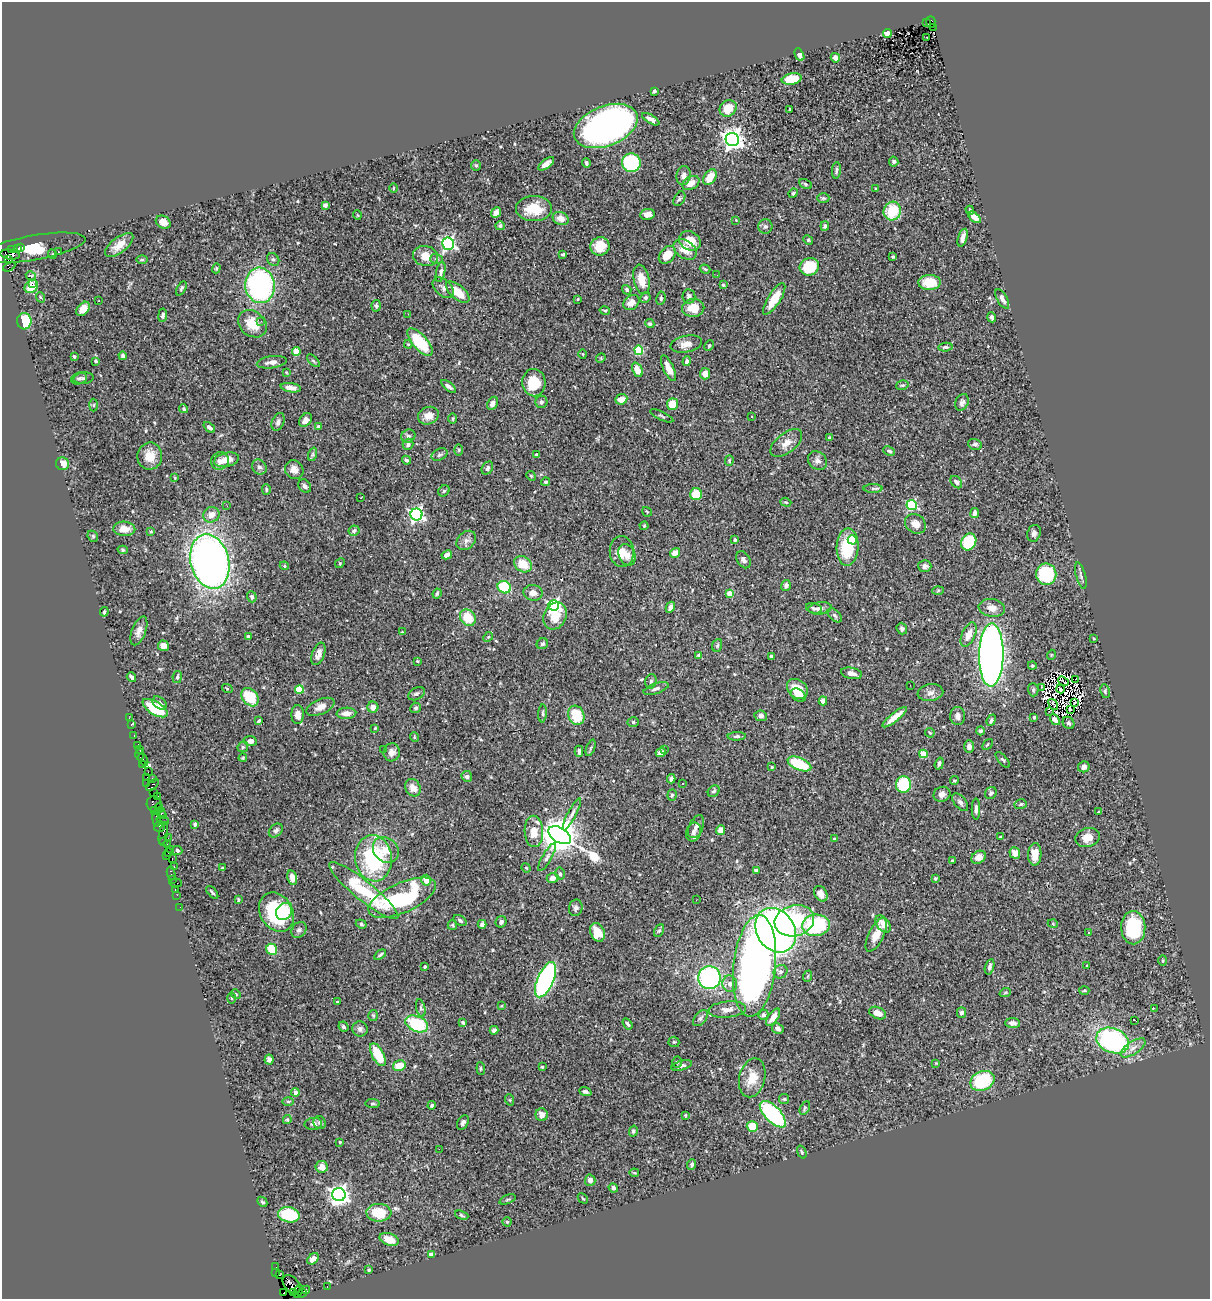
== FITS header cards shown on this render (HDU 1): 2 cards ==
NAXIS1  =                 1208
NAXIS2  =                 1297

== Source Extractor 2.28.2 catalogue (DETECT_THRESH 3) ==
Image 1208 x 1297 px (HDU 1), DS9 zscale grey, 1 PNG px = 1 image px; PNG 1212 x 1301 px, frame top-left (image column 1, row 1297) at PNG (2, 2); each listed source drawn as its Kron ellipse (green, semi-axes under 4 px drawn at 4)
Background 0.707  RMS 0.023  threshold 0.0704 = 3 sigma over >= 5 px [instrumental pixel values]
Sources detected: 524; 7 with non-positive FLUX_AUTO (blend fragments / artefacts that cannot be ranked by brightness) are neither listed nor drawn; of the other 517, the 500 brightest by FLUX_AUTO listed and drawn (17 fainter detections omitted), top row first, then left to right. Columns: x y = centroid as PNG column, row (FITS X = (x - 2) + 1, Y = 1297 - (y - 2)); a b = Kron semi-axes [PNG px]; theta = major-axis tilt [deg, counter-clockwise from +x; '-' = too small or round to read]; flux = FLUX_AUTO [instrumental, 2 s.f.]
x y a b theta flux
931 22 6 5 - 110
926 23 3 2 - 76
933 27 3 2 - 30
887 34 4 4 - 8.2
927 37 3 2 - 1.6
799 55 6 4 -62 7.5
835 58 5 4 - 7.5
792 79 10 5 11 45
654 91 3 3 - 2.5
728 108 9 8 - 24
790 110 3 2 - 1.6
651 119 10 4 -31 6.9
606 126 33 20 21 720
732 139 7 6 - 1100
894 162 5 5 - 3.9
586 163 4 3 - 2.6
631 163 9 9 - 160
546 164 9 4 38 8.3
476 165 5 5 - 2.1
836 170 8 4 84 3.7
684 176 9 7 82 8
710 177 9 6 55 23
691 183 9 6 32 14
805 184 7 4 -29 2.8
393 188 4 3 - 1.3
875 189 3 2 - 1.4
793 193 5 3 - 2.8
823 198 6 5 - 2.7
679 199 8 5 59 3.1
325 205 4 4 - 3.7
534 209 18 12 0 42
970 210 4 2 - 2.2
892 211 9 8 - 51
496 213 6 4 47 8.9
647 214 7 5 9 8.4
357 215 5 3 - 1.2
974 217 7 4 -41 15
561 219 8 6 -20 13
736 220 3 3 - 1.4
163 222 8 6 -31 11
500 226 5 4 - 3.5
765 226 7 7 - 4.3
825 226 5 4 - 3.4
963 238 9 4 72 8.8
808 240 5 4 - 1.8
690 241 11 9 -31 25
448 244 6 6 - 310
119 245 17 7 38 17
600 246 9 9 - 28
21 247 3 2 - 31
34 248 52 12 10 56
17 249 4 2 - 41
685 249 13 9 -35 20
12 250 4 3 - 150
58 252 3 2 - 1.3
10 254 10 5 -8 470
52 254 5 3 - 1.4
563 254 3 3 - 2.1
667 255 10 7 49 25
425 256 12 10 -12 20
893 257 4 3 - 1.9
9 259 4 3 - 130
273 259 7 5 -52 3.4
437 259 6 5 - 3
142 260 6 3 1 1.6
9 267 6 4 28 58
809 267 10 8 24 67
216 268 5 4 - 1.8
705 269 5 4 - 2.1
441 272 10 4 77 5.1
717 275 2 2 - 1.8
31 276 5 3 - 1.4
641 279 15 8 -78 23
929 282 11 7 1 35
33 283 4 3 - 20
260 285 18 14 -84 290
723 285 4 3 - 1.7
31 286 7 6 - 31
181 288 8 4 62 2.8
443 288 12 8 -44 6.3
627 290 5 4 - 3.3
458 292 14 7 -41 26
689 296 7 6 - 5.3
40 297 5 3 - 1.8
645 298 5 5 - 3.4
661 298 7 4 82 2.4
578 299 4 2 - 1.2
774 299 18 6 58 32
1002 299 11 5 -60 7.7
98 301 2 2 - 1.5
631 303 9 6 38 11
376 306 6 4 -85 3.1
693 308 11 9 2 26
83 309 8 5 48 16
605 311 5 3 - 2
408 314 3 2 - 1.7
163 315 6 4 83 3.7
992 317 5 3 - 3.7
24 321 8 7 - 79
261 321 2 2 - 1.4
252 324 15 12 -39 30
650 324 5 4 - 2.9
420 342 17 7 -48 73
408 344 4 4 - 1.7
686 344 16 8 12 14
709 345 5 4 - 2
945 347 7 4 5 2.9
639 350 4 4 - 73
296 352 4 4 - 34
583 354 5 3 - 1.2
74 356 4 3 - 2.3
123 356 4 4 - 3.9
601 358 5 4 - 1.5
96 361 3 2 - 1.8
313 361 8 3 -45 2.1
687 361 5 4 - 5.3
272 362 15 6 8 11
669 368 14 5 -65 16
637 370 7 5 -66 19
286 372 4 3 - 1.4
705 374 5 5 - 12
79 378 8 5 17 3.8
84 378 10 6 6 4.2
534 383 14 11 -86 48
902 385 6 4 18 2.3
449 386 9 4 -39 4.9
291 388 10 4 -9 7.6
621 399 6 5 - 13
541 402 6 6 - 3.8
962 402 8 6 68 5.3
492 403 7 5 62 8.3
672 404 6 5 - 30
94 405 6 4 88 2.2
184 409 4 4 - 2.2
428 416 10 8 20 15
662 416 12 2 -25 2.3
752 416 3 2 - 2.3
453 419 5 3 - 1.7
305 420 7 5 51 8.5
278 422 9 6 67 5.8
209 427 6 4 -40 5.3
318 427 3 3 - 5.1
408 436 7 6 - 4.1
830 438 4 4 - 3.5
786 443 18 10 38 15
408 444 5 5 - 5.4
975 444 7 5 -17 3.7
459 450 6 4 89 1.9
889 451 6 4 -24 3.3
313 454 7 4 72 2.8
439 455 8 5 24 3.8
537 455 3 3 - 2.5
150 456 14 12 79 22
227 460 12 7 13 19
406 460 5 3 - 4
817 460 10 8 -44 6.8
220 461 9 8 - 8.5
729 461 5 4 - 2.2
63 464 6 6 - 13
259 467 8 7 - 4.7
487 468 7 5 56 5
294 469 10 9 - 11
531 476 5 4 - 2
175 478 3 3 - 1.2
546 482 4 4 - 2.9
956 482 7 5 -49 5.3
305 486 7 5 -48 4.3
873 488 9 4 0 3.2
266 490 5 4 - 2.1
444 491 6 5 - 2.2
696 494 6 6 - 39
360 498 2 2 - 2.3
786 502 5 4 - 1.8
912 505 5 5 - 150
227 506 3 2 - 1.2
647 512 5 3 - 1.4
975 513 5 3 - 5
416 514 6 6 - 420
211 515 8 7 - 12
915 524 11 9 -37 13
644 526 4 4 - 1.4
124 529 11 7 -3 14
354 531 6 5 - 4
151 532 4 3 - 1.6
1034 533 8 6 72 6.2
93 536 6 5 - 2
466 540 11 8 43 7.3
735 540 4 3 - 2.5
852 540 5 4 - 34
969 542 9 7 59 84
847 547 19 11 88 68
123 550 5 4 - 2
622 552 15 12 -86 19
675 553 5 4 - 13
447 555 5 4 - 7.3
627 555 11 8 -66 9.9
743 560 9 6 -56 5.7
210 562 27 19 -76 940
340 563 5 4 - 1.8
523 564 9 7 -35 28
284 566 5 4 - 2.3
925 566 6 6 - 4.8
1046 574 10 10 - 100
1081 576 13 5 -75 4.8
786 585 6 5 - 5.4
504 587 7 6 - 57
938 590 5 4 - 1.9
437 593 5 3 - 2.1
533 593 9 8 - 9.7
730 593 4 4 - 25
252 597 5 4 - 5.1
554 605 5 5 - 260
670 607 6 4 60 7.6
814 608 8 5 -14 3.5
820 608 12 6 7 6
992 608 13 9 -9 12
104 612 5 3 - 2.5
835 615 8 5 -44 3.7
555 616 14 11 65 34
468 618 9 7 -52 34
902 629 6 5 - 3.5
139 631 15 7 68 10
402 632 4 4 - 1.4
969 634 13 6 66 17
248 636 4 3 - 3.1
488 637 5 4 - 1.9
1094 639 3 2 - 1.4
542 644 6 5 - 3.4
717 645 6 5 - 2.7
163 646 5 5 - 10
318 654 12 6 69 10
699 655 3 3 - 5.1
991 655 32 12 89 1300
1051 655 5 3 - 1.3
771 657 4 3 - 2.6
417 661 4 3 - 1.4
1032 666 4 4 - 2.1
851 673 11 5 -12 8.2
131 677 5 3 - 3.9
177 677 6 4 78 2.9
1075 679 4 2 - 53
651 681 7 5 75 4.1
1064 681 6 2 -38 3
910 685 2 2 - 2.5
1041 687 2 2 - 2
227 688 5 3 - 1.4
299 689 4 4 - 70
656 689 13 5 19 6
797 689 11 9 -40 29
1061 689 4 3 - 3.5
1033 690 6 5 - 2.6
1105 691 7 4 -82 2.8
930 692 13 8 9 8.7
416 694 9 6 28 3.8
798 695 8 5 -38 8.4
250 697 10 7 -49 47
823 701 4 4 - 8
1075 702 3 2 - 1.2
160 703 8 5 -40 5.3
1053 704 6 3 -54 2.8
320 707 15 7 24 13
373 707 5 5 - 10
155 708 14 6 -32 58
416 708 5 5 - 3.1
1070 709 3 2 - 1.6
1049 712 3 2 - 1.5
346 713 10 5 3 11
543 713 9 3 86 2.5
298 715 9 6 89 12
576 715 10 8 -70 47
761 716 6 5 - 5.5
958 716 9 7 -87 7.4
895 717 15 4 39 17
1034 717 3 3 - 3
129 718 2 2 - 4.9
991 720 6 4 67 3.8
1055 720 6 3 -55 5.7
259 721 4 3 - 3
633 722 5 5 - 2.5
1069 723 6 5 - 3.2
131 724 3 2 - 12
375 728 4 3 - 1.4
980 731 4 4 - 3.1
930 733 5 4 - 1.9
134 735 3 2 - 26
737 736 9 4 2 3.6
414 737 5 3 - 1.2
250 741 6 5 - 6.5
137 745 4 3 - 73
987 745 6 3 48 1.5
243 747 6 5 - 2.5
969 747 6 5 - 7.1
591 748 9 4 70 2.5
140 749 2 2 - 10
664 749 3 3 - 3.4
383 750 3 3 - 2.5
579 751 5 3 - 3.9
392 752 9 8 - 7.1
661 752 5 4 - 11
923 754 4 4 - 43
140 755 5 4 - 50
243 758 4 3 - 1.7
143 760 6 3 -58 69
1003 760 10 4 -48 2.6
142 764 3 2 - 15
799 764 12 6 -23 75
939 764 6 4 72 3.9
772 767 3 2 - 1.5
1084 767 6 5 - 5.7
148 772 3 2 - 5.3
467 776 5 5 - 6.9
147 777 2 2 - 2.9
153 778 3 2 - 87
671 779 4 4 - 5.2
954 780 4 3 - 1.7
147 784 2 2 - 2.6
682 784 3 2 - 3.6
153 785 8 3 44 150
903 785 8 7 - 93
413 788 9 7 -60 14
714 791 6 5 - 2.9
153 793 2 2 - 23
991 793 6 5 - 4.3
942 794 8 7 - 6.9
672 795 6 4 86 2.7
158 796 2 2 - 11
960 802 10 5 -51 4.9
154 804 8 7 - 310
1021 804 6 4 17 2.4
159 808 4 3 - 65
976 809 10 4 -90 4.8
154 810 3 2 - 24
1099 812 4 3 - 1.4
161 813 6 4 -54 230
572 814 18 4 63 6.5
157 819 7 3 -83 180
163 821 6 3 -21 87
195 824 4 3 - 2.6
160 827 6 5 - 200
696 827 12 7 65 7.3
276 830 8 5 45 4.9
721 830 5 4 - 13
534 831 16 9 -88 25
693 832 9 7 75 6.5
163 833 11 3 78 210
560 835 12 7 -32 4900
1001 837 3 3 - 2.1
1087 837 12 9 17 15
168 838 3 2 - 8.1
834 839 3 3 - 2.2
164 842 3 3 - 14
167 844 2 2 - 12
170 849 2 2 - 43
177 850 5 4 - 3.3
386 850 14 11 -45 21
168 853 3 2 - 26
1015 853 6 5 - 12
1035 854 11 6 87 16
166 856 3 3 - 26
547 857 16 4 60 5.3
979 857 8 6 34 8.9
373 858 23 18 -83 150
172 859 3 2 - 48
952 861 3 3 - 3.3
174 866 3 2 - 36
222 868 3 3 - 1.3
526 868 5 4 - 1.4
756 871 3 3 - 2.9
171 873 6 3 -77 110
560 874 6 4 -77 2.9
292 877 7 5 -76 13
552 878 6 5 - 9.2
935 878 4 4 - 2.1
173 879 4 2 - 76
426 880 5 5 - 14
176 883 6 2 0 75
175 889 2 2 - 16
364 891 44 10 -39 99
212 892 8 3 -48 2.7
821 894 8 6 -59 11
177 895 2 2 - 25
402 898 36 15 24 160
238 900 4 3 - 1.6
696 900 3 2 - 1.4
180 907 2 2 - 9.9
576 908 8 6 77 4.7
276 912 21 16 -59 130
284 912 9 7 53 26
460 920 7 4 -33 3.7
794 921 20 15 15 69
501 922 6 5 - 4.7
361 924 5 4 - 3.3
482 924 4 4 - 5.3
883 924 10 6 -55 12
1053 924 5 3 - 1.3
452 925 5 4 - 1.9
816 925 14 10 6 170
1133 928 16 12 -87 97
299 930 9 7 49 4.4
776 930 23 19 -58 980
659 931 7 4 61 2.4
597 932 9 7 -67 30
1088 933 3 3 - 2.6
876 935 18 7 63 23
272 949 6 5 - 39
380 955 6 3 36 2.4
1163 960 5 4 - 1.9
1086 965 2 2 - 1.2
425 966 3 3 - 3.3
755 966 51 21 84 740
990 967 8 4 76 4.7
780 972 7 6 - 4.4
808 976 6 3 70 1.8
709 978 11 11 - 260
546 980 19 8 66 350
730 984 8 7 - 8.1
1084 990 5 3 - 1.6
1005 993 6 3 20 1.9
236 994 5 4 - 1.9
232 998 5 3 - 1.7
337 1002 4 3 - 1.6
501 1006 4 4 - 1.4
421 1008 9 4 -78 3.1
1154 1008 2 2 - 290
727 1010 19 8 5 13
962 1012 5 4 - 5.2
878 1013 9 5 -24 12
373 1015 5 5 - 2.2
763 1015 5 5 - 3.8
773 1017 10 5 55 11
700 1018 9 5 49 4.2
1135 1020 3 3 - 22
463 1023 4 3 - 2.3
1013 1023 7 5 -3 6.2
417 1024 12 7 -22 90
628 1024 6 3 -56 2.7
343 1027 5 4 - 3.2
778 1028 6 5 - 5.4
360 1029 7 7 - 4.7
494 1030 4 4 - 5.2
1113 1041 17 12 -22 240
674 1042 5 5 - 2.3
1133 1048 14 6 33 11
378 1055 13 6 -62 51
269 1060 5 4 - 4.5
677 1062 5 4 - 1.9
936 1063 4 3 - 1.2
399 1066 6 5 - 26
682 1066 11 4 15 4.7
542 1067 3 3 - 1.5
481 1069 6 4 -85 2.2
752 1078 20 13 76 28
982 1081 12 9 23 98
295 1092 4 4 - 7.9
585 1092 6 4 -21 3.5
784 1099 5 5 - 2
510 1100 6 3 -71 1.6
288 1101 6 4 -2 2.1
373 1104 7 3 -5 2.1
432 1105 4 3 - 2.7
805 1108 7 4 62 2.8
773 1114 17 7 -46 190
542 1115 6 6 - 9.9
685 1115 4 3 - 1.4
287 1120 4 3 - 2.3
320 1122 6 6 - 3.7
463 1123 8 5 62 4.6
313 1124 9 6 3 4.6
752 1127 5 5 - 29
633 1131 5 4 - 3.4
340 1142 3 2 - 1.4
439 1149 2 2 - 19
802 1152 7 4 -69 2.1
692 1164 5 4 - 3.2
322 1167 6 6 - 13
634 1173 4 2 - 1.4
590 1180 6 5 - 6.5
613 1188 5 4 - 4.5
339 1195 7 6 - 950
583 1198 6 2 -45 1.3
507 1199 8 3 21 1.7
262 1202 6 3 -44 2.3
379 1213 12 9 -2 46
289 1215 11 7 -12 79
462 1215 7 4 -19 2.3
507 1222 4 4 - 2
389 1239 10 6 -19 21
431 1254 4 4 - 14
313 1259 6 4 42 8
276 1267 3 2 - 17
369 1270 3 3 - 2.5
276 1273 4 2 - 38
279 1275 3 2 - 45
291 1285 11 7 -49 1000
327 1287 3 2 - 20
306 1290 4 4 - 57
298 1291 7 3 68 120
284 1292 3 2 - 95
294 1293 4 2 - 37
302 1293 4 3 - 55
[17 fainter detections neither listed nor drawn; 7 non-positive-flux detections neither listed nor drawn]